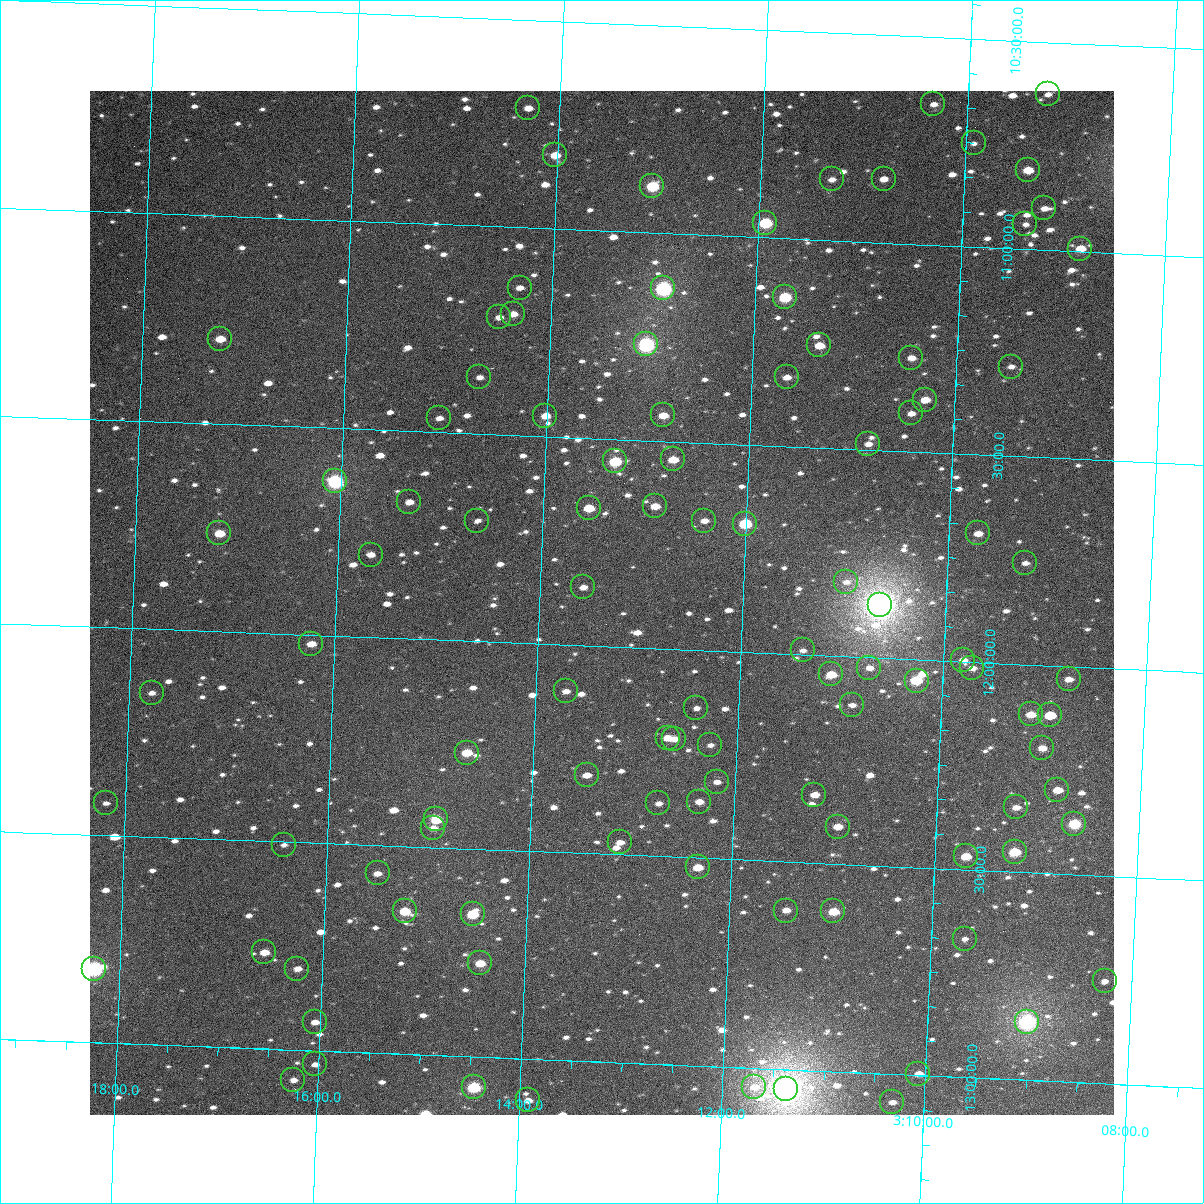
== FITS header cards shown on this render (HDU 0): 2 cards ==
NAXIS1  =                 1024
NAXIS2  =                 1024

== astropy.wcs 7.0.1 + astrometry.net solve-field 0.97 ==
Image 1024 x 1024 px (HDU 0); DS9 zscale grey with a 90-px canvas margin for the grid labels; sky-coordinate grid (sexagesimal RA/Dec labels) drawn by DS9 from the SOLVED WCS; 104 Tycho-2 reference stars matched to detected sources circled (green)
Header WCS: RA---TAN-SIP/DEC--TAN-SIP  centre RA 03:13:23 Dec +11:54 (48.35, +11.89 deg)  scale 8.67 arcsec/px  FOV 148.0' x 148.0'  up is +178 deg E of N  parity flipped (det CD > 0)
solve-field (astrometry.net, Tycho-2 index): VERIFIED the header's WCS against the Tycho-2 star catalogue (verified at 6 index scales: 14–104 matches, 0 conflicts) and refined it, rather than solving blind
Solved WCS: RA---TAN-SIP/DEC--TAN-SIP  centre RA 03:13:23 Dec +11:54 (48.35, +11.89 deg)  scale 8.67 arcsec/px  FOV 148.0' x 148.0'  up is +178 deg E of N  parity flipped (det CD > 0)
The solver's refit moves the header's centre by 0.76 arcsec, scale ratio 1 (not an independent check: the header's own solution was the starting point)
Tycho-2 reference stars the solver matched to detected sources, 104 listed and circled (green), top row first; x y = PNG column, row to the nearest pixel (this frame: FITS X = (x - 90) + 1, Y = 1024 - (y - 91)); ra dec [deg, ICRS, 3 dp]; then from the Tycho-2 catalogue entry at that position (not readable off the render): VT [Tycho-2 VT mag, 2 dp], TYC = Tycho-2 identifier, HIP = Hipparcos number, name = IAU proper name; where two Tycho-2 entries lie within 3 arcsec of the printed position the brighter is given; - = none
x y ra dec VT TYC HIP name
1048 94 47.305 +10.626 11.69 651-1227-1 - -
933 104 47.584 +10.662 11.97 651-753-1 - -
528 108 48.576 +10.712 11.19 652-76-1 - -
974 143 47.480 +10.751 11.96 651-1164-1 - -
555 155 48.505 +10.822 10.27 651-524-1 - -
1028 170 47.345 +10.810 10.19 651-1101-1 - -
832 179 47.825 +10.853 11.79 651-908-1 - -
884 179 47.698 +10.847 11.51 651-649-1 - -
652 186 48.264 +10.888 9.08 651-585-1 - -
1044 208 47.301 +10.900 11.66 651-465-1 - -
765 223 47.983 +10.964 8.99 651-807-1 14861 -
1025 224 47.346 +10.941 12.55 651-1108-1 - -
1080 249 47.208 +10.993 10.38 651-1191-1 - -
520 288 48.579 +11.145 11.95 652-766-1 - -
663 288 48.227 +11.133 8.00 651-777-1 - -
785 297 47.928 +11.142 9.19 651-559-1 14843 -
513 314 48.592 +11.209 11.38 652-734-1 - -
499 317 48.627 +11.218 11.72 652-110-1 - -
220 339 49.309 +11.296 10.34 652-617-1 - -
646 344 48.263 +11.269 7.89 651-1132-1 14977 -
819 345 47.838 +11.254 10.42 651-1222-1 - -
911 358 47.611 +11.274 11.47 651-697-1 - -
1011 367 47.365 +11.284 12.01 651-1162-1 - -
479 377 48.669 +11.364 11.39 652-401-1 - -
787 377 47.915 +11.334 11.26 651-938-1 - -
925 400 47.573 +11.373 10.94 651-754-1 - -
911 413 47.605 +11.408 11.58 651-571-1 - -
663 415 48.214 +11.438 10.57 651-854-1 - -
545 416 48.503 +11.450 10.93 651-1010-1 - -
439 418 48.764 +11.466 11.57 652-442-1 - -
868 444 47.708 +11.486 11.76 651-560-1 - -
673 459 48.186 +11.543 10.13 651-963-1 - -
615 461 48.328 +11.554 9.25 651-761-1 14997 -
335 481 49.013 +11.628 8.08 652-716-1 15206 -
409 502 48.829 +11.671 11.62 652-486-1 - -
655 506 48.225 +11.657 11.14 651-598-1 - -
589 508 48.388 +11.668 10.29 651-1007-1 - -
477 521 48.660 +11.709 12.56 652-551-1 - -
704 521 48.102 +11.687 11.61 651-730-1 - -
745 524 48.002 +11.690 9.28 651-506-1 - -
219 533 49.294 +11.763 10.81 652-567-1 - -
978 533 47.428 +11.690 11.02 651-547-1 - -
371 555 48.919 +11.801 11.83 652-919-1 - -
1025 563 47.309 +11.756 12.12 651-1027-1 - -
846 582 47.748 +11.821 12.68 651-1496-1 - -
583 587 48.394 +11.860 11.91 651-491-1 - -
880 605 47.662 +11.873 5.96 651-1506-1 14764 -
311 644 49.057 +12.021 11.00 652-90-1 - -
803 650 47.847 +11.989 12.29 651-1405-1 - -
963 660 47.451 +11.995 11.25 651-1083-1 - -
869 668 47.681 +12.024 12.00 651-1177-1 - -
972 668 47.428 +12.014 11.65 651-821-1 - -
831 674 47.774 +12.044 10.26 651-1200-1 - -
1069 679 47.190 +12.031 11.17 651-391-1 - -
917 681 47.563 +12.051 9.48 651-1202-1 14729 -
566 691 48.425 +12.112 11.57 651-1488-1 - -
152 693 49.445 +12.154 12.61 652-136-1 - -
852 705 47.719 +12.116 11.92 651-594-1 - -
696 708 48.103 +12.139 11.68 651-1139-1 - -
1031 714 47.279 +12.120 10.64 651-641-1 14636 -
1050 715 47.232 +12.119 11.85 651-922-1 - -
668 738 48.170 +12.213 10.90 651-696-1 - -
674 739 48.154 +12.216 11.02 651-1154-1 - -
710 745 48.064 +12.227 11.74 651-710-1 - -
1042 748 47.247 +12.199 11.11 651-576-1 - -
467 753 48.663 +12.269 10.08 652-586-1 - -
587 775 48.366 +12.312 11.25 651-936-1 - -
717 782 48.044 +12.315 11.52 651-1098-1 - -
1057 790 47.205 +12.298 10.70 651-9-1 - -
814 795 47.803 +12.336 10.82 651-861-1 - -
699 802 48.086 +12.364 11.93 651-596-1 - -
106 803 49.548 +12.423 12.62 652-251-1 - -
658 803 48.186 +12.373 11.98 651-665-1 - -
1016 807 47.305 +12.345 11.92 651-1104-1 - -
436 819 48.732 +12.432 9.54 652-390-1 15117 -
1074 824 47.160 +12.378 9.15 651-94-1 14606 -
838 827 47.742 +12.410 10.61 651-520-1 - -
433 828 48.740 +12.454 11.75 652-242-1 - -
620 842 48.277 +12.470 12.32 651-569-1 - -
284 845 49.105 +12.508 12.11 655-1632-1 - -
1015 852 47.303 +12.452 9.44 651-719-1 - -
966 856 47.424 +12.468 10.35 651-997-1 - -
698 867 48.083 +12.522 10.27 654-1377-1 - -
378 873 48.872 +12.568 11.79 655-1617-1 - -
405 911 48.801 +12.656 9.79 655-1433-1 - -
786 911 47.861 +12.619 11.33 654-591-1 - -
833 911 47.744 +12.615 9.84 654-755-1 - -
473 914 48.633 +12.657 9.45 655-1590-1 15083 -
965 939 47.417 +12.667 12.01 654-899-1 - -
264 952 49.143 +12.768 10.73 655-1242-1 - -
480 963 48.610 +12.774 10.39 655-1281-1 - -
94 969 49.563 +12.824 7.79 655-1570-1 15375 -
297 969 49.060 +12.805 12.11 655-1290-1 - -
1105 981 47.068 +12.753 12.39 654-40-1 - -
315 1022 49.012 +12.932 11.46 655-1161-1 - -
1027 1022 47.254 +12.860 7.34 654-1309-1 14631 -
315 1064 49.008 +13.034 11.80 655-1018-1 - -
918 1074 47.517 +12.997 11.16 654-1077-1 14711 -
293 1080 49.060 +13.073 12.38 655-1001-1 - -
474 1087 48.614 +13.074 8.80 655-806-1 15081 -
754 1087 47.920 +13.045 11.43 654-1151-1 - -
786 1089 47.841 +13.048 6.23 654-1755-1 14821 -
528 1100 48.478 +13.100 11.90 654-1187-1 - -
892 1102 47.578 +13.067 11.73 654-1109-1 - -